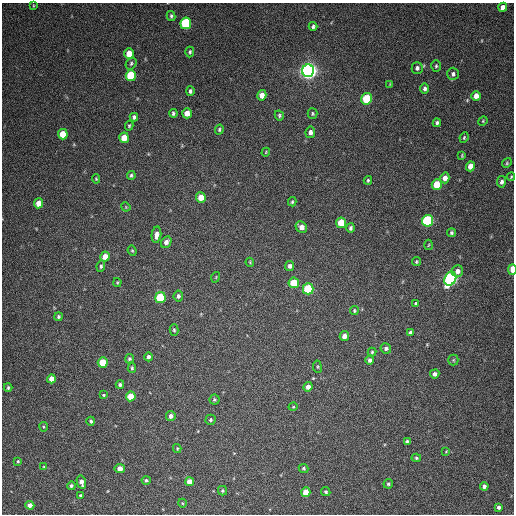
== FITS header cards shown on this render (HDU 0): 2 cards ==
NAXIS1  =                  512 / Axis length
NAXIS2  =                  512 / Axis length

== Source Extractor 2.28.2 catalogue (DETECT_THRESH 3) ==
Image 512 x 512 px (HDU 0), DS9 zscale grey, 1 PNG px = 1 image px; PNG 516 x 516 px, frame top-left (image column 1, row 512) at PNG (2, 3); each listed source drawn as its Kron ellipse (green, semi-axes under 4 px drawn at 4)
Background 81.7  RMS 9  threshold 27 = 3 sigma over >= 5 px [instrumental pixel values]
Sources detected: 119; all 119 listed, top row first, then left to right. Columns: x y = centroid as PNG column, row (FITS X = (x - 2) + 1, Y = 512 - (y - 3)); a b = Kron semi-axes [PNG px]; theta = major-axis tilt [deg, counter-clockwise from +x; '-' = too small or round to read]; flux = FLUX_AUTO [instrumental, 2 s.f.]
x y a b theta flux
33 6 4 2 - 450
503 7 4 4 - 3000
171 16 5 3 - 990
186 23 6 5 - 50000
313 26 4 4 - 1200
190 52 5 4 - 960
129 54 5 4 - 9100
131 63 6 5 - 1100
436 66 6 5 - 930
417 68 6 5 - 1700
308 71 6 6 - 380000
453 74 6 5 - 1800
131 76 5 5 - 32000
390 84 4 3 - 480
425 88 5 4 - 1600
190 91 5 4 - 1400
262 95 5 4 - 5200
476 96 5 4 - 4500
366 99 6 5 - 31000
173 113 4 3 - 1100
187 113 5 5 - 5300
312 113 5 5 - 840
279 115 5 4 - 960
134 117 4 4 - 1500
483 121 5 4 - 670
437 123 4 4 - 1200
129 126 4 3 - 790
219 130 5 4 - 960
310 132 6 4 80 2400
63 134 5 5 - 16000
124 138 5 5 - 9900
464 138 5 3 - 760
266 152 4 3 - 520
462 155 4 3 - 600
507 163 5 4 - 730
470 166 5 4 - 5900
131 175 4 3 - 950
511 177 4 3 - 670
445 178 5 4 - 3800
96 179 4 4 - 660
368 180 4 3 - 820
501 182 6 4 81 1800
437 185 5 5 - 18000
201 197 5 4 - 8600
292 202 4 3 - 880
39 203 5 4 - 6500
126 207 5 4 - 550
428 221 6 5 - 81000
341 223 5 5 - 10000
301 227 6 5 - 3700
351 228 5 4 - 1200
451 233 4 4 - 1100
156 235 8 4 83 3300
166 242 6 5 - 2700
428 245 5 3 - 600
132 251 5 4 - 750
105 256 5 4 - 6100
250 262 4 3 - 540
416 262 4 4 - 820
101 266 6 4 83 1200
290 266 5 4 - 1800
512 269 5 3 - 9700
457 271 6 6 - 3000
216 277 5 3 - 540
450 279 7 5 62 140000
117 282 4 3 - 630
294 283 5 5 - 18000
308 289 5 5 - 39000
178 296 5 4 - 1600
160 298 5 5 - 41000
416 304 4 4 - 1000
354 311 4 4 - 900
58 317 4 4 - 1100
174 330 6 4 -75 1000
410 333 4 4 - 1200
344 336 5 4 - 3100
386 348 5 5 - 1700
372 352 4 4 - 790
149 357 4 4 - 1600
129 359 5 4 - 1000
370 360 4 4 - 1700
453 360 5 5 - 750
103 362 5 5 - 16000
317 367 6 3 -82 700
132 368 5 3 - 950
435 374 5 4 - 1800
51 379 4 4 - 4600
120 385 4 4 - 1300
308 387 5 4 - 3000
8 388 4 3 - 860
103 395 4 3 - 630
131 396 5 5 - 11000
214 399 5 5 - 980
293 407 5 3 - 520
171 416 5 4 - 2200
210 420 5 5 - 1100
91 421 4 3 - 1200
44 427 5 4 - 720
407 441 4 3 - 1100
177 448 4 4 - 610
446 451 4 2 - 400
416 458 5 4 - 930
18 461 3 3 - 700
44 467 4 3 - 560
120 468 5 4 - 4000
304 468 5 4 - 870
146 480 4 4 - 1000
81 482 7 4 -77 2700
189 482 4 4 - 5500
388 484 5 4 - 1100
71 486 4 4 - 1200
484 486 4 4 - 2100
223 491 4 4 - 940
306 492 4 4 - 7600
326 492 5 4 - 1100
80 495 4 4 - 770
182 503 4 3 - 470
30 505 4 4 - 3200
498 507 4 3 - 1600
At the frame edge (FLAGS 8, measured only in part): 1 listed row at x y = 512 269